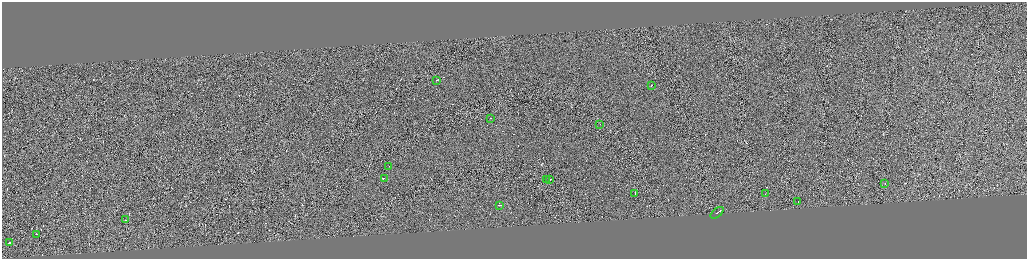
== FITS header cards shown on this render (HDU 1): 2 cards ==
NAXIS1  =                 4100
NAXIS2  =                 1026

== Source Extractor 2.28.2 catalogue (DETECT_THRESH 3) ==
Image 4100 x 1026 px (HDU 1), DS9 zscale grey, zoomed out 1/4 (1 PNG px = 4 x 4 image px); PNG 1029 x 261 px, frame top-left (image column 3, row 1026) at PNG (2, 2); each listed source drawn as its Kron ellipse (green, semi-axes under 4 px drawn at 4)
Background 0.724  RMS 4.1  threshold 12.3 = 3 sigma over >= 5 px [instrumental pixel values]
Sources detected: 318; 301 cannot appear on this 1/4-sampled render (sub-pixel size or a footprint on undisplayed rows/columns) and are neither listed nor drawn; the other 17 listed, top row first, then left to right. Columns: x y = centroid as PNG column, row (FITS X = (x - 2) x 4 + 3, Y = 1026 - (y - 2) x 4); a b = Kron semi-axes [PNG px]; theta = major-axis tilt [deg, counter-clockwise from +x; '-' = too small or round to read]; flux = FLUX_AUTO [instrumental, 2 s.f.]
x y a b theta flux
436 80 2 1 - 2.4e+04
651 85 2 1 - 2.6e+04
491 118 2 1 - 4.8e+06
600 124 2 1 - 1.1e+04
389 166 2 1 - 1.7e+04
385 178 2 1 - 1.7e+04
546 179 2 1 - 2.5e+04
549 179 4 1 - 3.6e+04
885 184 2 1 - 2.4e+04
635 193 2 1 - 3.0e+04
765 194 2 1 - 8.2e+03
798 202 2 1 - 1.6e+04
500 205 3 1 - 2.7e+04
717 213 8 1 40 5.3e+04
126 220 2 1 - 3.2e+04
37 234 2 1 - 2.7e+04
9 243 3 1 - 5.0e+04
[301 sub-pixel or undisplayed-footprint detections neither listed nor drawn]